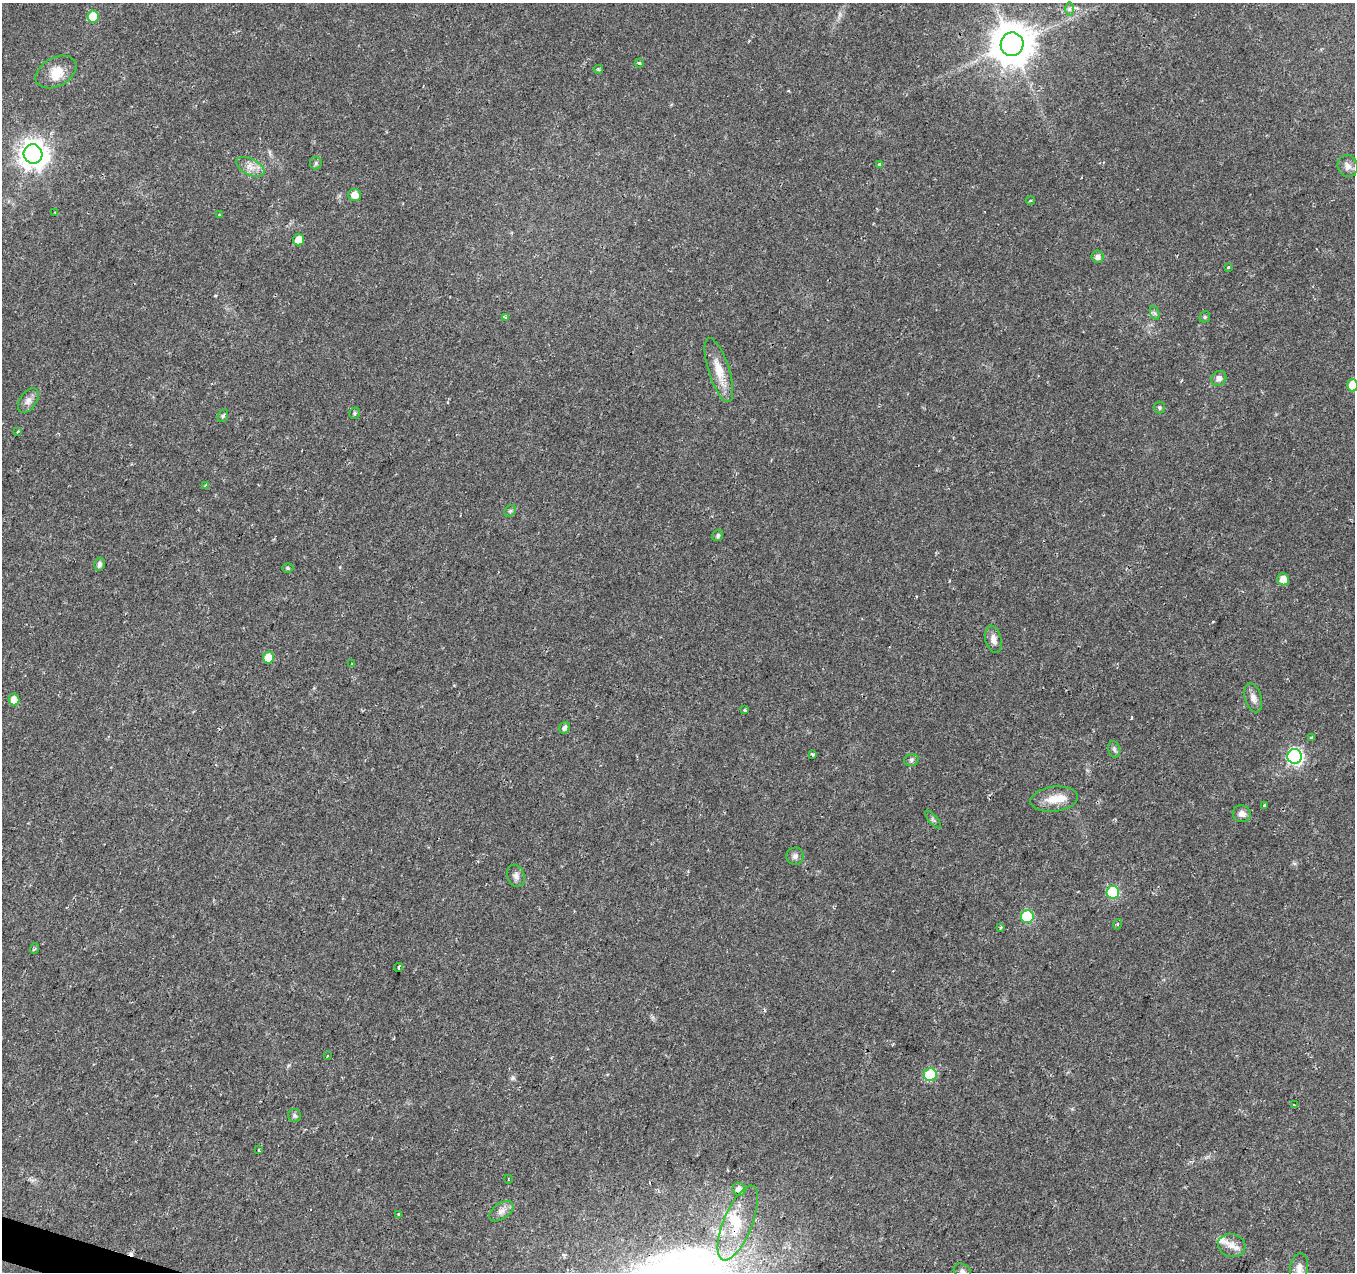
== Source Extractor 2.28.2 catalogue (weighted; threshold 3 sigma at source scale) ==
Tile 7 of 4 x 4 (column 3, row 2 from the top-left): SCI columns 2707-4059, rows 2755-4024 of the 5423 x 5572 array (HDU 1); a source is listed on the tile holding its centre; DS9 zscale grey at full resolution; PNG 1357 x 1274 px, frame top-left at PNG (2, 3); each listed source drawn as its Kron ellipse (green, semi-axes under 4 px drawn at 4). Shown black and unused: <1% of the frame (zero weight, under 2 of 3 exposures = <1% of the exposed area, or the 3 px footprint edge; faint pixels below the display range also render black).
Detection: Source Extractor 2.28.2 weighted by HDU 2 'WHT'; one run over the whole footprint, this tile lists its part. Background 0.023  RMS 0.0028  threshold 0.0128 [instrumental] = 3 sigma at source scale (4.5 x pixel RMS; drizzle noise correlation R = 1.50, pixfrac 1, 0.0396/0.0396 arcsec/px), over >= 5 px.
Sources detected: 78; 2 inside a brighter object's white glare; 2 cosmic-ray / hot-pixel residue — neither listed nor drawn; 2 inside a brighter listed object's ellipse — not listed separately; the other 72 listed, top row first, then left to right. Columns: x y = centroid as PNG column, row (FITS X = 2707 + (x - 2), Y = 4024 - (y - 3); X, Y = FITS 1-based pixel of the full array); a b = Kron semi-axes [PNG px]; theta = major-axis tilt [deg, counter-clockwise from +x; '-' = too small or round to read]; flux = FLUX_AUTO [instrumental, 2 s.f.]
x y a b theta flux
1069 9 6 4 90 0.62
93 16 6 5 - 8.2
1012 44 11 11 - 950
639 63 4 3 - 0.55
598 69 4 4 - 0.36
56 72 22 14 29 4.8
33 154 10 9 - 300
316 163 6 6 - 0.53
880 165 3 3 - 1.5
1348 166 11 10 - 1.7
250 167 15 8 -28 2.4
355 195 6 6 - 2.6
1030 201 5 2 - 0.33
55 212 3 3 - 0.26
220 215 3 3 - 0.41
299 240 6 5 - 2.9
1097 257 6 6 - 1.2
1228 267 3 3 - 0.27
1155 313 7 4 -70 0.54
505 317 3 3 - 0.65
1205 317 6 5 - 0.45
719 370 33 10 -72 5.5
1219 378 8 7 - 1.5
1352 385 6 5 - 6.2
28 400 14 8 57 1.7
1160 408 6 5 - 0.48
354 413 6 5 - 0.5
223 416 6 5 - 0.61
18 431 3 3 - 0.36
205 485 4 2 - 0.49
510 511 6 5 - 0.51
718 535 6 5 - 0.63
99 564 6 5 - 1.1
288 568 5 4 - 0.44
1283 579 6 6 - 2.7
993 639 14 8 -76 2
268 658 6 5 - 5.8
352 664 3 2 - 0.29
1253 698 15 8 -73 1.7
14 699 6 5 - 3
745 710 3 3 - 0.53
565 728 6 5 - 1.1
1312 738 3 3 - 1.4
1114 749 8 6 -74 0.7
813 755 4 2 - 0.32
1295 756 7 7 - 64
911 760 7 5 17 0.65
1054 799 24 12 7 4.4
1265 806 4 3 - 2.6
1242 814 9 8 - 1.5
933 820 11 3 -49 0.52
795 856 8 8 - 0.97
516 876 11 8 -70 1.3
1113 892 6 6 - 22
1027 917 6 6 - 20
1118 924 5 3 - 0.26
1000 928 4 3 - 0.41
34 949 5 3 - 0.36
399 967 4 3 - 0.54
327 1056 3 2 - 0.21
930 1075 6 6 - 19
1294 1105 4 3 - 1.1
295 1115 6 6 - 0.63
259 1150 3 3 - 0.99
508 1179 4 3 - 0.21
739 1189 7 6 - 1.9
501 1211 14 8 34 1.7
399 1214 3 3 - 0.58
738 1223 40 14 68 10
1232 1245 14 11 -15 2.7
1299 1268 15 9 81 2.3
962 1271 9 7 -36 0.93
Overlapping masked pixels (flux is a lower limit): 1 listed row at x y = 738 1223
Isophote crosses this tile's border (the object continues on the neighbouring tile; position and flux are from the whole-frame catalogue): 2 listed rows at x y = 1352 385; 962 1271